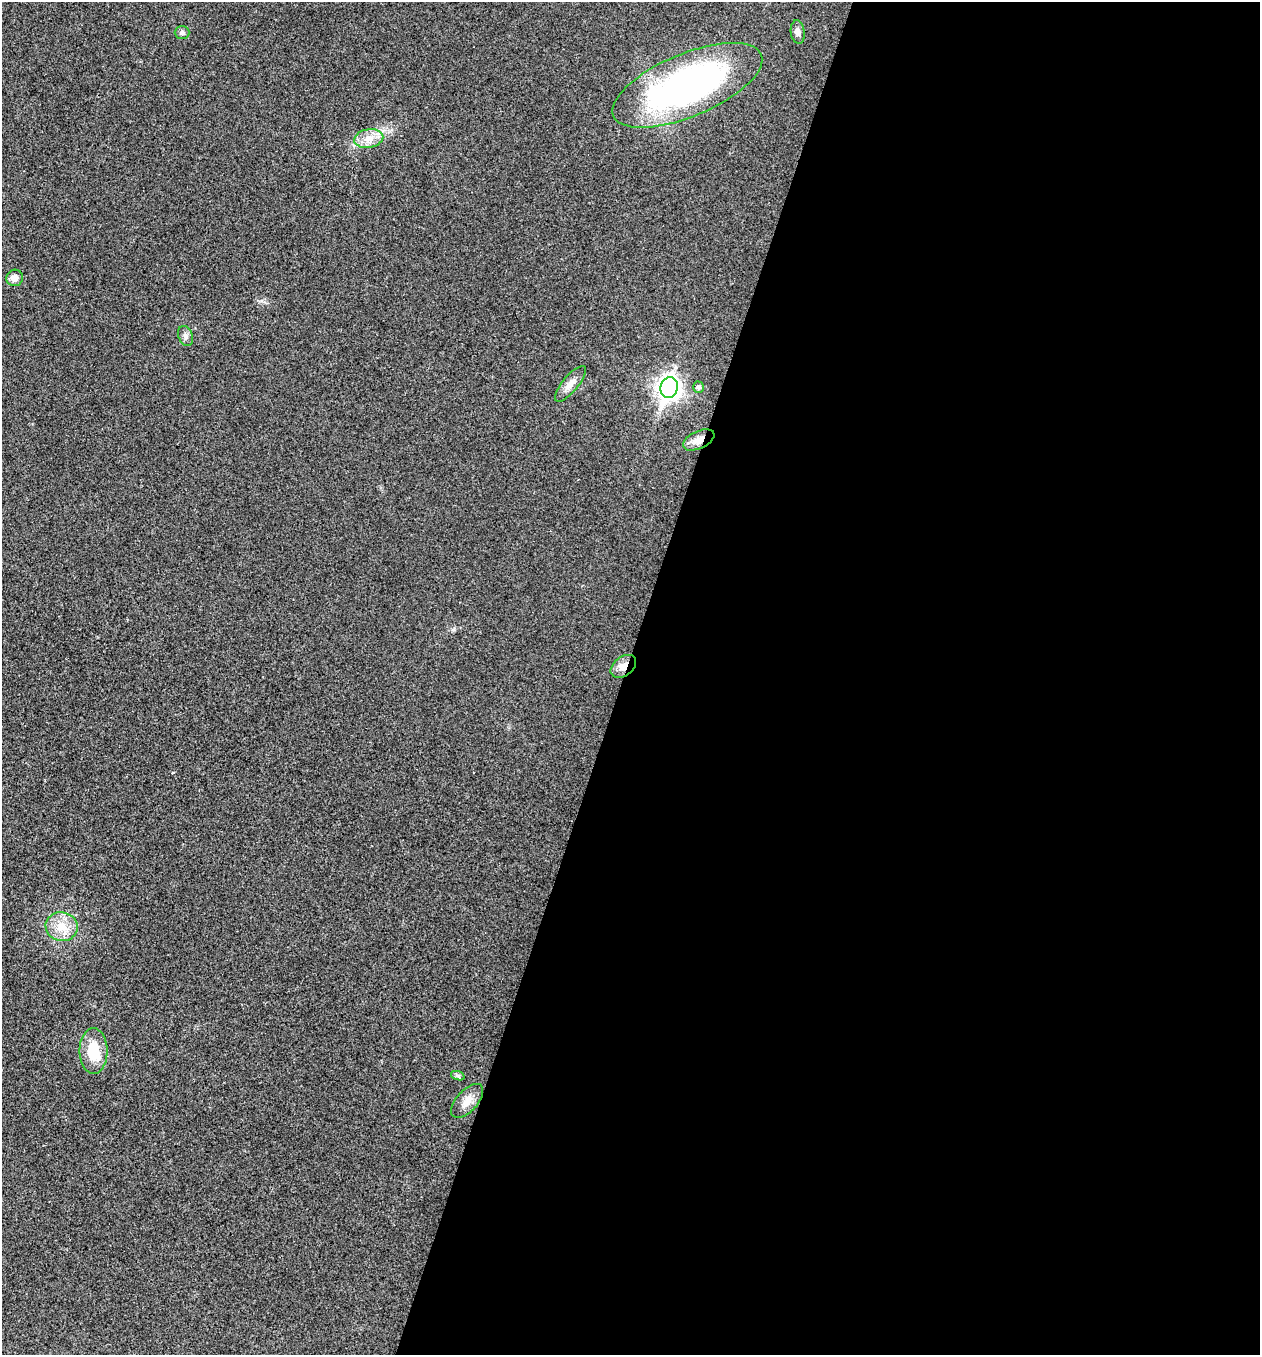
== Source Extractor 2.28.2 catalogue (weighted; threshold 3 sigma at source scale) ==
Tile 12 of 4 x 4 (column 4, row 3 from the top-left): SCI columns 4049-5306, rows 1359-2711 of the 5440 x 5425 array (HDU 1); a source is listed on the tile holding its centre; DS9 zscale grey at full resolution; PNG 1262 x 1357 px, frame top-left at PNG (2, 2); each listed source drawn as its Kron ellipse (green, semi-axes under 4 px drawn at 4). Shown black and unused: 51% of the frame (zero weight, under 3 of 4 exposures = <1% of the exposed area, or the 3 px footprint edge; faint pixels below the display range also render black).
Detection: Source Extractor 2.28.2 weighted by HDU 2 'WHT'; one run over the whole footprint, this tile lists its part. Background 0.0206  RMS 0.0057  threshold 0.0256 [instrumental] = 3 sigma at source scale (4.5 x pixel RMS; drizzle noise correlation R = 1.50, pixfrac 1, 0.05/0.05 arcsec/px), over >= 5 px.
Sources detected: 15; all 15 listed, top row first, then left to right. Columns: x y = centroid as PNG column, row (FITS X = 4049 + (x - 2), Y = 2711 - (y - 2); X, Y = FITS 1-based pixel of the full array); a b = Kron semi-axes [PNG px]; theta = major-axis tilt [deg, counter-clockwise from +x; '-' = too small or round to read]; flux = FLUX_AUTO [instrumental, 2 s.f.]
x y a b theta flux
182 32 7 6 - 1.6
798 32 12 7 -82 2.4
687 85 80 31 23 200
369 138 15 9 10 6.1
15 278 8 8 - 3.8
186 336 10 7 -68 2.1
570 384 22 8 50 4.8
669 387 10 8 70 360
699 387 5 5 - 1.4
699 440 17 8 24 5.3
623 666 14 9 38 5.1
62 927 16 14 -9 9.6
94 1051 23 14 -89 16
458 1076 7 4 -19 1.1
467 1101 21 10 48 6
Overlapping masked pixels (flux is a lower limit): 2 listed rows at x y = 699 440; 623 666
Unlisted compact peaks at least as high as the median listed source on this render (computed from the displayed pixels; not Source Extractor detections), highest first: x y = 261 301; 454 629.